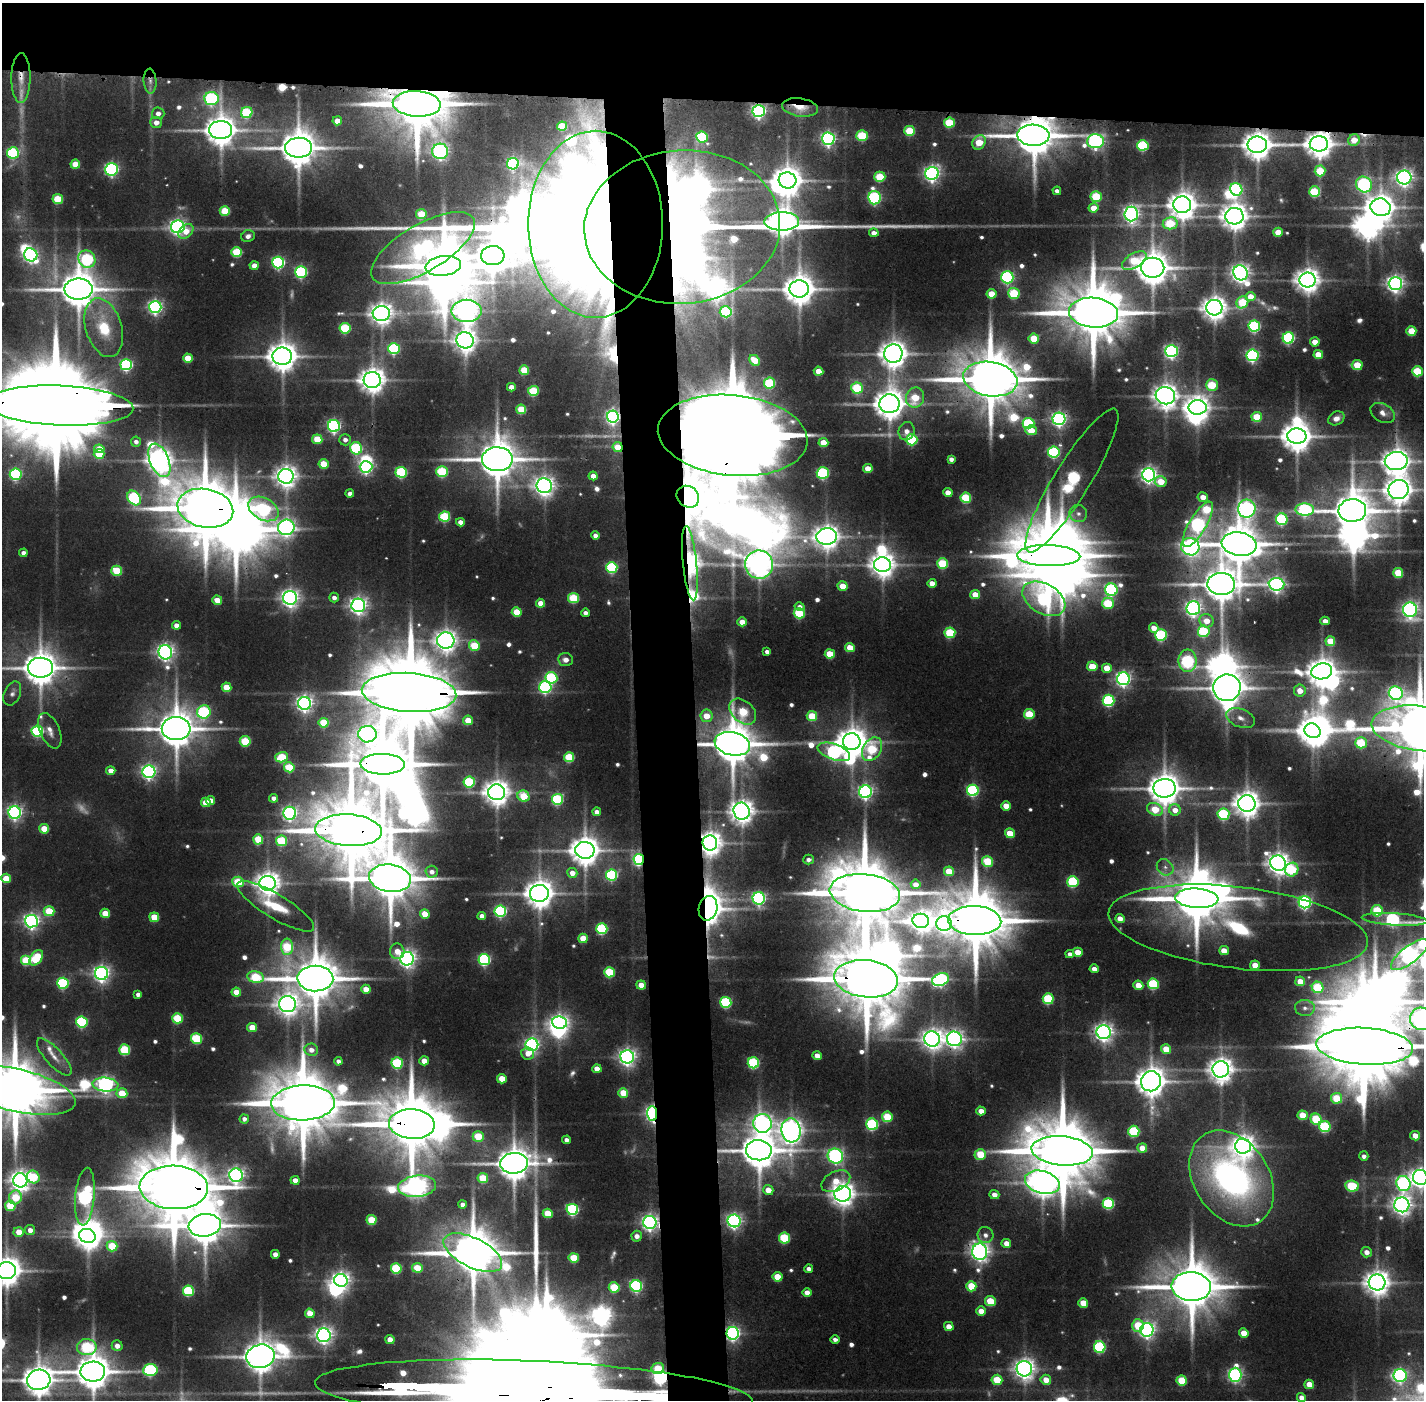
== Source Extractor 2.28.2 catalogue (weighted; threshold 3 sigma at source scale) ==
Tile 2 of 3 x 3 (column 2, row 1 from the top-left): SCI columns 1423-2844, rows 2829-4226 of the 4267 x 4257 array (HDU 1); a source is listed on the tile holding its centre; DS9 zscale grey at full resolution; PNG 1426 x 1402 px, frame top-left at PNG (2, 3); each listed source drawn as its Kron ellipse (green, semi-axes under 4 px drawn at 4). Shown black and unused: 11% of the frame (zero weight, under 2 of 3 exposures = <1% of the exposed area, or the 3 px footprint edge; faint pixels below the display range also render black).
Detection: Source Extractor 2.28.2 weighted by HDU 2 'WHT'; one run over the whole footprint, this tile lists its part. Background 0.124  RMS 0.0088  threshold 0.0398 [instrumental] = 3 sigma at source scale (4.5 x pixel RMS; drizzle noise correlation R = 1.50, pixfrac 1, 0.05/0.05 arcsec/px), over >= 5 px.
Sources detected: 672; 21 too faint to see at this stretch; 41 inside a brighter object's white glare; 2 cosmic-ray / hot-pixel residue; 1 long thin detection or spike segment (spike, bleed or trail) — neither listed nor drawn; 9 inside a brighter listed object's ellipse — not listed separately; of the other 598, all 500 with FLUX_AUTO >= 4.64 (the completeness limit of this list) listed and drawn (98 fainter detections not listed), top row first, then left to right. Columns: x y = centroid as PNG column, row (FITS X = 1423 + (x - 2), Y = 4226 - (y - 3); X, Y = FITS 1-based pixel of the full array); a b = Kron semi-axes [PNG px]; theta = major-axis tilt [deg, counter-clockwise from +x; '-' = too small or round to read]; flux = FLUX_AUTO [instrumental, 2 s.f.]
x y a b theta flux
21 78 25 9 90 15
150 81 12 6 -86 6.5
211 99 7 6 - 200
417 104 24 12 -4 8400
800 107 18 9 -8 16
759 111 6 6 - 350
247 112 6 5 - 93
158 113 6 6 - 7.2
337 121 4 4 - 13
156 122 6 5 - 9.9
949 123 5 5 - 61
562 126 5 4 - 43
220 130 11 9 -1 2300
910 131 5 5 - 50
1033 135 16 10 -3 4800
862 136 5 5 - 66
702 137 6 5 - 89
828 139 6 6 - 330
1354 140 6 5 - 17
1095 141 8 7 - 340
979 142 8 6 59 35
1319 144 9 7 -1 1600
1143 145 5 5 - 100
1257 145 9 8 - 1700
299 148 13 10 1 3300
440 151 8 7 - 410
13 153 6 5 - 130
75 164 5 4 - 21
513 164 6 5 - 170
112 169 6 6 - 220
1320 171 5 5 - 45
932 173 6 6 - 430
880 177 5 5 - 48
1404 178 7 7 - 580
787 180 9 8 - 1900
1364 184 8 7 - 240
1236 189 6 6 - 170
1057 191 4 4 - 4.6
1315 192 5 5 - 73
1096 197 5 5 - 69
874 198 7 6 - 210
58 199 5 5 - 47
1182 205 9 8 - 1600
1381 207 10 9 - 1700
1094 208 5 4 - 14
225 211 5 5 - 51
421 214 5 5 - 40
1131 214 7 7 - 470
1234 216 9 8 - 1500
782 221 17 9 1 1700
1170 223 7 6 - 59
595 224 93 67 90 7300
178 227 7 6 - 420
682 227 98 77 4 2200
186 231 8 6 44 13
1278 232 5 4 - 26
874 233 4 4 - 8.1
248 236 7 6 - 5.5
423 248 58 23 31 380
237 252 5 5 - 58
31 255 7 6 - 280
493 256 11 9 5 2200
87 259 9 8 - 140
1134 261 14 7 32 57
278 262 6 6 - 190
254 265 4 4 - 11
443 266 18 10 7 5400
1153 268 11 10 - 2400
301 272 6 5 - 160
1241 273 8 7 - 640
1007 277 6 6 - 220
1308 280 8 7 - 1200
1395 283 6 6 - 530
78 289 14 10 0 3300
799 289 10 8 -1 2000
1014 293 6 5 - 77
992 294 5 5 - 25
1250 297 5 4 - 16
1242 302 6 5 - 49
155 307 6 6 - 320
1214 308 8 7 - 1200
466 311 15 11 0 1100
726 312 6 5 - 98
381 313 8 7 - 1000
1094 313 24 15 -5 9000
1254 326 6 5 - 150
104 328 30 18 -73 43
345 328 5 5 - 83
1411 331 5 4 - 31
1034 338 5 5 - 37
1288 338 6 5 - 170
465 340 8 8 - 1000
1315 342 5 4 - 14
394 348 6 5 - 140
1171 351 6 6 - 310
893 354 9 9 - 1500
1318 354 5 4 - 22
1252 355 6 6 - 230
282 356 10 9 - 1800
188 358 5 4 - 28
755 360 6 5 - 30
126 365 6 5 - 160
1357 365 5 5 - 36
524 370 5 5 - 40
819 371 5 4 - 21
1417 371 5 5 - 60
990 379 27 17 -9 9200
372 380 8 8 - 1400
770 383 5 5 - 83
1212 385 6 5 - 48
511 387 4 4 - 11
857 388 6 5 - 74
533 391 5 5 - 69
1165 396 10 8 -15 1200
915 398 10 9 - 41
889 404 10 9 - 2000
60 406 73 20 -2 36000
1198 407 9 7 0 1100
521 409 5 5 - 43
1383 413 13 9 -30 8
613 417 6 6 - 350
1257 417 5 5 - 43
1336 418 8 6 28 7.7
1059 419 6 6 - 360
1029 423 6 5 - 100
334 426 6 6 - 250
1031 430 5 5 - 23
907 431 9 8 - 8.1
733 435 75 40 -6 42000
1297 436 10 8 -3 2100
317 439 5 4 - 37
345 440 6 5 - 5.9
912 440 6 5 - 92
136 442 5 5 - 4.7
823 443 5 4 - 24
618 447 5 5 - 16
356 448 6 6 - 130
99 449 5 4 - 20
1054 452 6 5 - 140
99 454 5 5 - 42
497 459 15 12 -1 3900
951 459 4 4 - 5.7
159 460 18 9 -68 1300
1396 461 11 9 2 1500
323 464 5 5 - 34
366 467 6 6 - 260
868 468 4 4 - 18
401 472 5 5 - 110
442 472 5 5 - 90
823 473 6 5 - 160
16 474 6 5 - 170
1149 475 6 6 - 500
286 476 7 7 - 930
593 476 4 4 - 12
1072 480 83 18 58 320
1161 481 6 5 - 27
544 486 8 7 - 800
1399 489 10 9 - 1600
948 493 4 4 - 13
350 494 4 4 - 7.4
688 497 12 10 -39 3100
1203 497 5 5 - 13
134 498 8 6 -52 180
966 498 5 5 - 73
205 508 28 19 -11 8500
263 509 16 11 -29 170
1247 509 9 8 - 420
1305 510 9 6 -3 200
1352 511 14 11 2 3500
1078 514 9 8 - 5.3
445 516 5 5 - 86
1282 519 6 6 - 140
460 522 4 4 - 7.7
1198 524 26 8 60 370
286 527 8 7 - 500
595 535 4 4 - 6.6
827 536 10 8 4 1200
1239 544 18 11 -8 4100
1190 547 9 8 - 480
23 553 4 4 - 5.8
1049 556 31 10 -1 10000
690 563 37 7 -84 1100
942 563 5 5 - 68
759 564 14 14 - 1400
882 565 8 7 - 1300
612 567 5 5 - 110
117 571 5 5 - 55
1398 573 5 5 - 41
932 583 4 4 - 12
1221 584 14 11 2 2900
1276 584 8 6 -3 460
843 586 5 4 - 22
1111 590 6 6 - 200
975 595 5 4 - 22
334 597 5 4 - 5.2
290 598 7 7 - 610
573 598 5 5 - 67
1044 599 23 15 -30 210
217 600 5 4 - 18
541 603 4 4 - 16
1108 603 6 6 - 60
358 605 7 6 - 550
799 607 5 4 - 5.4
1193 608 7 7 - 430
1410 610 7 7 - 420
517 612 5 4 - 34
585 613 4 4 - 5.6
799 613 5 5 - 75
1207 621 7 6 - 16
1325 621 4 4 - 8
742 622 5 4 - 16
176 625 4 4 - 8.4
1154 628 5 4 - 11
1204 631 6 5 - 88
950 633 5 5 - 78
1161 635 6 5 - 130
446 640 9 8 - 960
1330 641 5 5 - 28
474 646 5 5 - 48
850 648 5 4 - 23
165 652 7 6 - 530
767 652 4 4 - 5.1
830 654 5 4 - 32
566 660 7 6 - 8
1188 661 11 9 90 140
1092 666 5 5 - 28
41 668 12 10 -1 2700
1107 668 5 5 - 15
1322 671 10 8 9 1800
551 678 6 5 - 130
1123 679 6 6 - 390
226 687 5 4 - 30
545 687 6 6 - 180
1227 688 14 13 - 2500
1300 691 6 6 - 14
409 692 47 19 -3 21000
12 693 13 8 66 5.1
1396 693 7 6 - 260
1109 700 6 6 - 140
305 703 6 6 - 490
204 712 7 6 - 150
743 712 15 10 -42 59
1029 714 5 5 - 50
706 716 6 6 - 20
812 716 5 5 - 38
1240 718 15 9 -22 9
468 720 5 4 - 25
324 723 5 4 - 50
1420 728 49 22 -7 10000
176 729 14 11 1 3400
37 731 6 5 - 130
50 731 19 9 -66 9.8
1313 731 8 7 - 1600
367 734 9 8 - 440
245 741 5 5 - 68
852 742 9 8 - 1700
1361 743 6 5 - 67
732 744 18 11 -12 4400
872 749 13 9 60 71
834 752 17 7 -20 280
282 757 6 5 - 60
569 757 5 5 - 62
383 764 22 10 -1 8100
289 767 5 5 - 47
111 771 4 4 - 9.8
149 772 6 6 - 330
469 782 6 5 - 89
1165 788 11 9 -1 2300
973 790 6 5 - 160
497 792 8 8 - 1400
866 792 6 6 - 330
523 796 6 5 - 38
274 798 4 4 - 6.2
557 799 5 5 - 120
210 801 4 4 - 14
206 802 5 4 - 24
1247 803 8 8 - 1500
1006 806 5 4 - 14
1155 809 8 6 -26 36
1175 810 6 5 - 10
742 811 8 8 - 1100
597 812 4 4 - 7.7
15 813 6 6 - 330
290 813 6 6 - 340
1223 814 6 5 - 120
44 829 5 4 - 28
349 830 33 16 -4 12000
1010 833 5 4 - 25
258 839 5 5 - 41
281 841 5 5 - 75
710 843 7 7 - 1200
585 850 9 8 - 1900
639 859 5 5 - 190
808 859 5 5 - 4.8
988 861 5 5 - 61
1278 863 8 7 - 1000
1165 867 9 7 -42 5.2
1292 870 7 6 - 76
949 871 5 5 - 27
432 872 6 6 - 6.4
572 873 5 5 - 10
612 875 5 5 - 140
6 878 5 4 - 29
390 878 21 13 -7 6300
238 882 6 5 - 50
1073 882 5 5 - 110
268 883 8 7 - 1200
916 884 5 4 - 7.6
539 893 9 8 - 1800
865 893 35 19 -6 13000
759 898 6 6 - 250
1197 898 21 10 -3 6900
1305 902 6 6 - 300
276 906 44 12 -31 35
708 908 12 9 78 1900
49 911 5 5 - 45
500 911 6 5 - 160
1377 911 6 5 - 72
105 913 5 4 - 23
425 914 5 4 - 23
482 916 4 4 - 7.5
154 917 5 4 - 32
1120 918 5 4 - 10
1394 919 33 6 -4 230
32 921 6 6 - 430
921 921 8 7 - 960
975 921 26 14 -3 11000
944 924 8 7 - 370
1238 928 130 40 -7 180
602 929 5 5 - 110
583 938 5 4 - 26
287 947 8 6 -89 60
397 951 8 7 - 13
1224 951 5 4 - 15
1078 952 5 4 - 20
1070 954 4 4 - 5.1
1410 955 23 8 38 800
36 958 9 5 51 62
407 959 7 6 - 560
26 960 5 5 - 57
484 960 6 5 - 170
1255 965 5 4 - 19
1094 969 4 4 - 8.2
609 972 5 5 - 67
101 973 6 6 - 490
256 977 8 5 -11 63
315 978 18 13 -2 5500
866 979 32 18 -6 12000
940 980 8 6 21 280
1300 981 5 4 - 18
63 983 5 5 - 130
1153 984 5 5 - 90
641 985 5 4 - 16
1138 985 5 4 - 22
1318 987 6 5 - 70
366 989 4 4 - 14
236 992 5 4 - 19
138 994 4 4 - 5.2
1048 999 5 5 - 85
726 1002 6 5 - 120
288 1004 8 8 - 930
1305 1008 10 8 -3 5.8
177 1018 5 5 - 60
1422 1019 12 11 - 710
82 1022 5 5 - 130
559 1023 7 6 - 510
252 1027 5 4 - 20
1104 1032 7 7 - 660
196 1038 5 5 - 78
932 1039 8 7 - 870
954 1039 7 7 - 570
532 1045 6 6 - 350
1365 1046 48 18 -3 22000
1166 1049 5 5 - 22
125 1050 5 5 - 77
311 1050 7 6 - 7.3
528 1053 6 6 - 10
817 1056 5 4 - 11
54 1057 24 8 -48 13
627 1057 7 6 - 540
338 1061 4 4 - 4.7
424 1061 4 4 - 12
397 1063 5 5 - 100
753 1063 5 5 - 110
597 1069 4 4 - 13
1221 1069 8 8 - 1300
502 1079 5 4 - 22
1151 1081 10 10 - 2000
105 1085 13 7 -4 460
17 1090 60 21 -13 11000
122 1093 5 5 - 34
623 1093 5 5 - 25
1336 1098 5 5 - 42
303 1103 32 17 2 11000
981 1111 5 4 - 10
652 1113 7 5 -87 350
1302 1115 5 5 - 28
887 1117 5 5 - 49
244 1119 4 4 - 4.9
1316 1119 5 5 - 65
762 1123 9 9 - 540
412 1124 23 15 -4 8400
872 1124 6 6 - 130
1325 1127 5 5 - 100
791 1130 12 9 -85 1100
1134 1131 5 5 - 95
478 1136 5 5 - 46
1415 1136 5 4 - 13
566 1140 4 4 - 5.4
1243 1146 8 7 - 1100
1142 1148 5 5 - 16
759 1150 13 10 -6 3400
1062 1151 31 14 -5 12000
980 1154 6 5 - 35
835 1156 8 7 - 270
1364 1156 5 4 - 4.7
514 1163 14 10 5 2900
236 1175 7 6 - 460
33 1177 7 6 - 53
1420 1177 7 7 - 740
483 1178 5 5 - 46
1232 1178 52 37 -57 390
20 1180 7 7 - 810
295 1180 4 4 - 11
836 1181 15 9 26 21
1042 1182 18 11 -16 1600
1403 1183 8 7 - 280
417 1186 19 10 5 750
1352 1186 7 5 -6 71
174 1187 34 22 -3 15000
768 1190 5 5 - 14
843 1194 8 8 - 1200
994 1195 5 4 - 8.4
15 1197 7 6 - 44
85 1197 29 9 85 340
1108 1203 6 5 - 110
462 1204 4 4 - 5
1402 1205 7 7 - 750
10 1206 5 5 - 45
572 1209 6 5 - 170
548 1213 5 4 - 33
371 1220 5 5 - 44
734 1221 6 6 - 390
650 1222 6 6 - 450
205 1225 16 11 8 3400
30 1230 5 5 - 8
19 1232 5 5 - 16
985 1235 8 8 - 6
87 1236 8 7 - 1200
637 1236 5 5 - 6.8
784 1238 5 5 - 77
1006 1243 5 4 - 11
112 1246 5 5 - 42
980 1252 8 7 - 700
1367 1252 5 5 - 8
473 1253 32 14 -27 6300
275 1254 4 4 - 6.8
574 1258 5 5 - 40
396 1268 5 5 - 81
417 1268 5 5 - 35
808 1269 4 4 - 4.7
6 1271 9 8 - 2000
777 1277 5 5 - 24
341 1280 7 6 - 560
1377 1282 8 8 - 1300
636 1286 6 6 - 180
971 1286 5 5 - 35
614 1287 5 5 - 56
1191 1287 20 14 -5 6400
188 1291 5 5 - 95
807 1292 5 4 - 11
990 1301 5 5 - 38
1083 1303 5 5 - 22
981 1311 5 4 - 13
310 1313 5 4 - 17
1138 1325 6 5 - 31
949 1326 5 4 - 13
1147 1330 7 6 - 470
733 1333 6 6 - 360
1244 1333 5 4 - 18
324 1335 7 6 - 570
835 1339 4 4 - 4.7
390 1340 4 4 - 15
117 1346 5 5 - 9.1
87 1347 10 8 -2 110
1100 1347 6 5 - 130
260 1356 14 11 14 2500
658 1368 6 5 - 35
1024 1369 8 7 - 840
150 1370 7 5 3 180
93 1372 12 10 2 3000
1235 1375 7 6 - 310
1400 1375 6 6 - 300
39 1380 12 10 13 2100
997 1380 5 5 - 38
1046 1380 5 5 - 16
1182 1380 5 5 - 40
1309 1384 5 4 - 17
534 1392 219 30 -2 160000
1301 1397 4 4 - 7.5
Overlapping masked pixels (flux is a lower limit): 51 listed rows (the first 20) at x y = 21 78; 150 81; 417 104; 800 107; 759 111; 949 123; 1033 135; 1319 144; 1257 145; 782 221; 595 224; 682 227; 990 379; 60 406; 613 417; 1059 419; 733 435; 618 447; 497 459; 1072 480
Isophote crosses this tile's border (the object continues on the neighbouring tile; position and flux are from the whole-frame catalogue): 14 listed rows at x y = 60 406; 1399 489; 41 668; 1420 728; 1394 919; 1410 955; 1422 1019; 1365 1046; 17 1090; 1420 1177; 6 1271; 93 1372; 39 1380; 534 1392